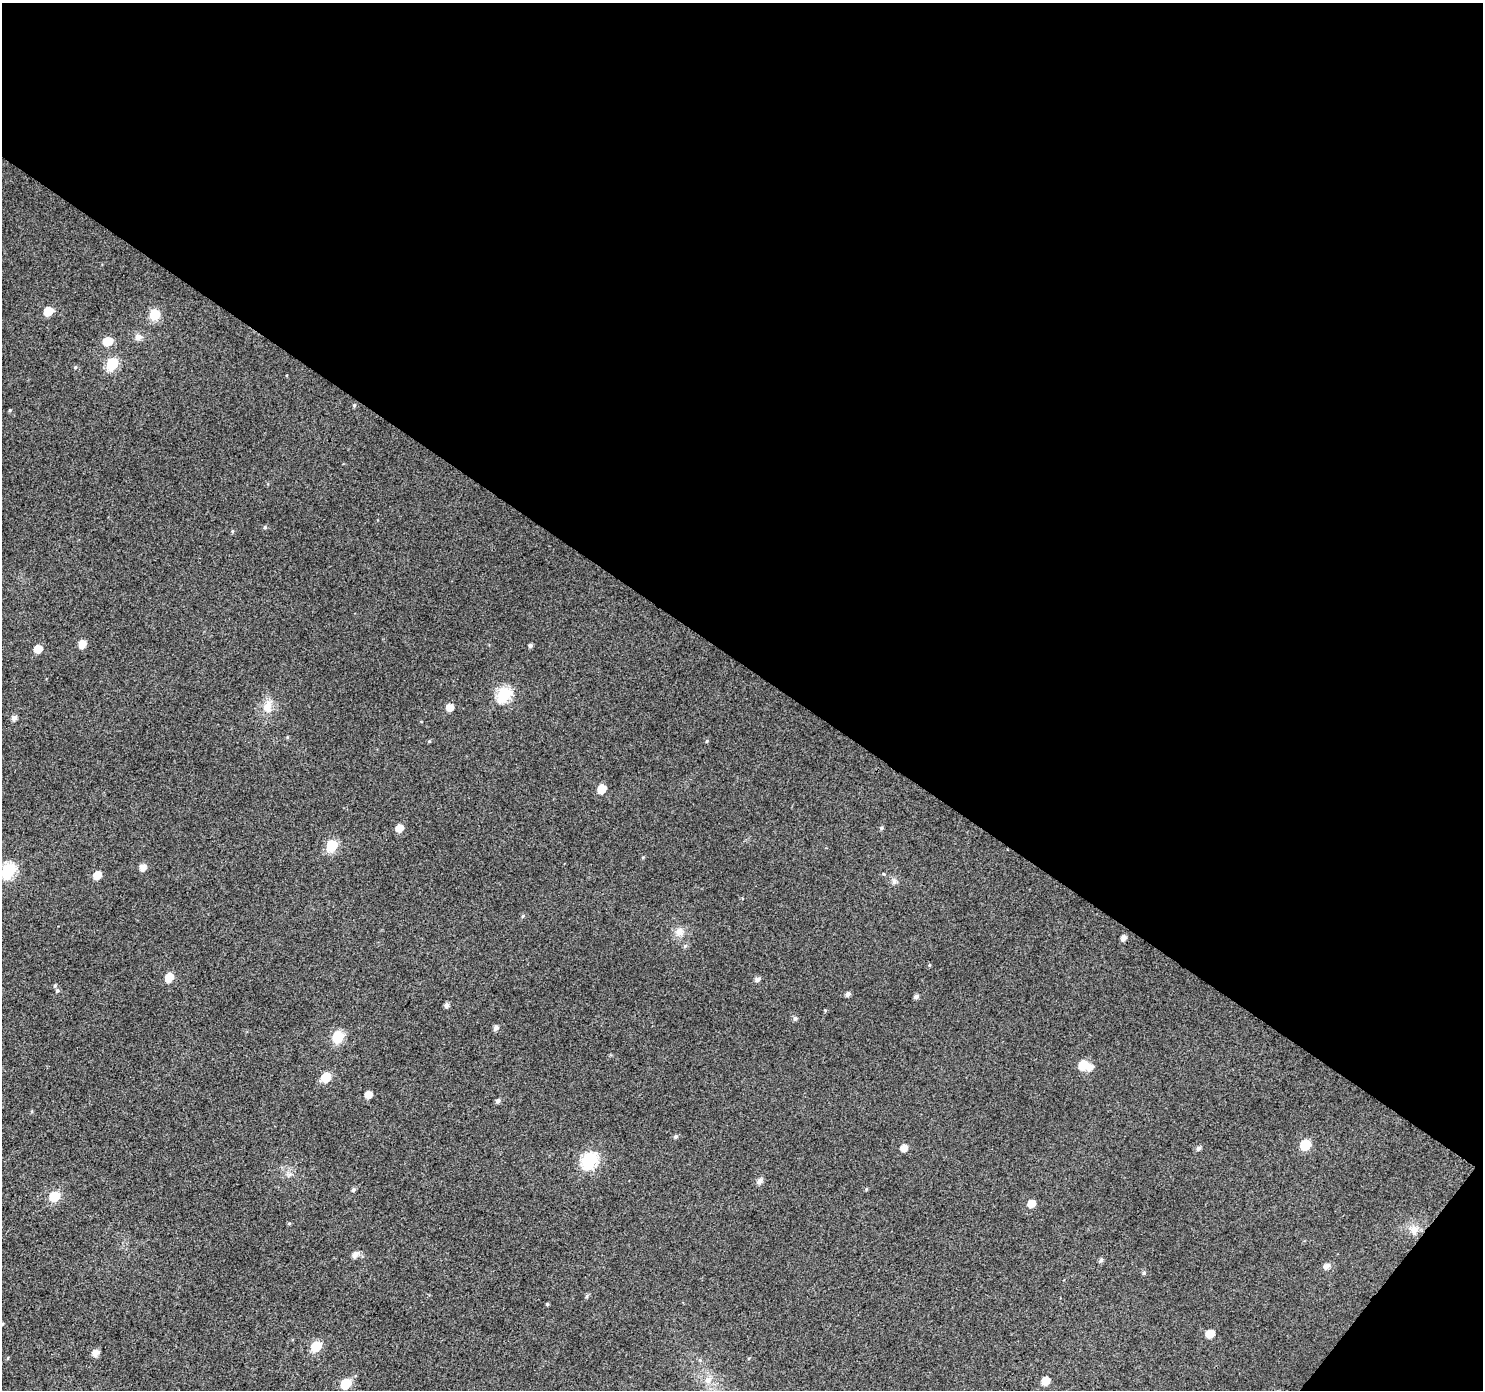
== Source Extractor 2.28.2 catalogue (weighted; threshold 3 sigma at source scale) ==
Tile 2 of 2 x 2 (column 2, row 1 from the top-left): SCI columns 1485-2965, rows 1504-2891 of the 2966 x 2987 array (HDU 1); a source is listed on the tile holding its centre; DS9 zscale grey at full resolution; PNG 1485 x 1392 px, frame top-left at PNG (2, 3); no overlay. Shown black and unused: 49% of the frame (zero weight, under 3 of 4 exposures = <1% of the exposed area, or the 3 px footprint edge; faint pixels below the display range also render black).
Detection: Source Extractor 2.28.2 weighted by HDU 2 'WHT'; one run over the whole footprint, this tile lists its part. Background 0.0187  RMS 0.011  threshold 0.0508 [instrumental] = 3 sigma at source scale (4.5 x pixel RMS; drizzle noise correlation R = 1.50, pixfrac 1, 0.0396/0.0396 arcsec/px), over >= 5 px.
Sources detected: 66; all 66 listed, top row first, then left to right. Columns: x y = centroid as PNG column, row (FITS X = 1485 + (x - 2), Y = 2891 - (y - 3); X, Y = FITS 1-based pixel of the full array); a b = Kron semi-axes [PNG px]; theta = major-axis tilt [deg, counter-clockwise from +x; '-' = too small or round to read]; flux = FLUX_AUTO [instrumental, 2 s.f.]
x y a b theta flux
48 311 6 6 - 23
154 314 6 6 - 47
138 337 9 8 - 5.3
107 341 9 7 8 18
112 364 7 6 - 76
75 367 5 4 - 1.4
354 405 5 5 - 1.7
10 410 5 3 - 1.1
265 527 5 4 - 1.4
232 531 5 3 - 1.2
82 644 6 6 - 11
530 646 5 5 - 2.3
38 649 6 6 - 17
504 694 7 6 - 120
268 707 17 12 79 14
450 707 6 6 - 9.6
14 718 5 5 - 4.5
429 741 4 4 - 1.1
707 741 5 3 - 1
602 789 6 6 - 23
399 828 6 5 - 12
881 828 5 4 - 1.9
332 845 7 6 - 56
143 868 6 5 - 7.5
8 870 7 6 - 130
97 875 6 5 - 17
894 881 7 6 - 3
679 932 12 10 42 8.5
1123 938 5 5 - 5.3
169 977 7 6 - 16
757 979 6 5 - 3.7
57 990 6 5 - 1.9
848 994 5 5 - 3.7
916 996 5 5 - 3.6
446 1005 5 5 - 4
795 1018 6 5 - 2.4
496 1028 6 5 - 3.8
338 1037 7 6 - 66
1083 1065 7 6 - 28
1090 1067 7 6 - 7.6
326 1077 7 6 - 32
368 1094 6 5 - 9.9
498 1101 6 5 - 3.1
675 1136 5 5 - 2
1305 1145 7 6 - 40
904 1148 6 5 - 8.6
1198 1148 6 5 - 2.8
589 1160 8 7 - 160
760 1181 7 6 - 5.3
866 1189 5 3 - 0.93
353 1190 5 5 - 2.1
54 1196 7 6 - 40
1031 1203 6 6 - 12
289 1223 6 3 19 1.1
1414 1229 11 10 - 8.3
355 1255 7 6 - 6.4
1101 1260 6 5 - 2.7
1326 1266 7 6 - 5.5
1144 1273 5 4 - 1.6
587 1296 6 3 71 1.5
1210 1334 6 5 - 16
316 1346 7 6 - 43
95 1353 6 6 - 8.3
708 1380 8 7 - 5.1
1046 1381 6 6 - 15
346 1384 7 6 - 37
Unlisted compact peaks at least as high as the median listed source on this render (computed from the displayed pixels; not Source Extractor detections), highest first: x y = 547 1304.